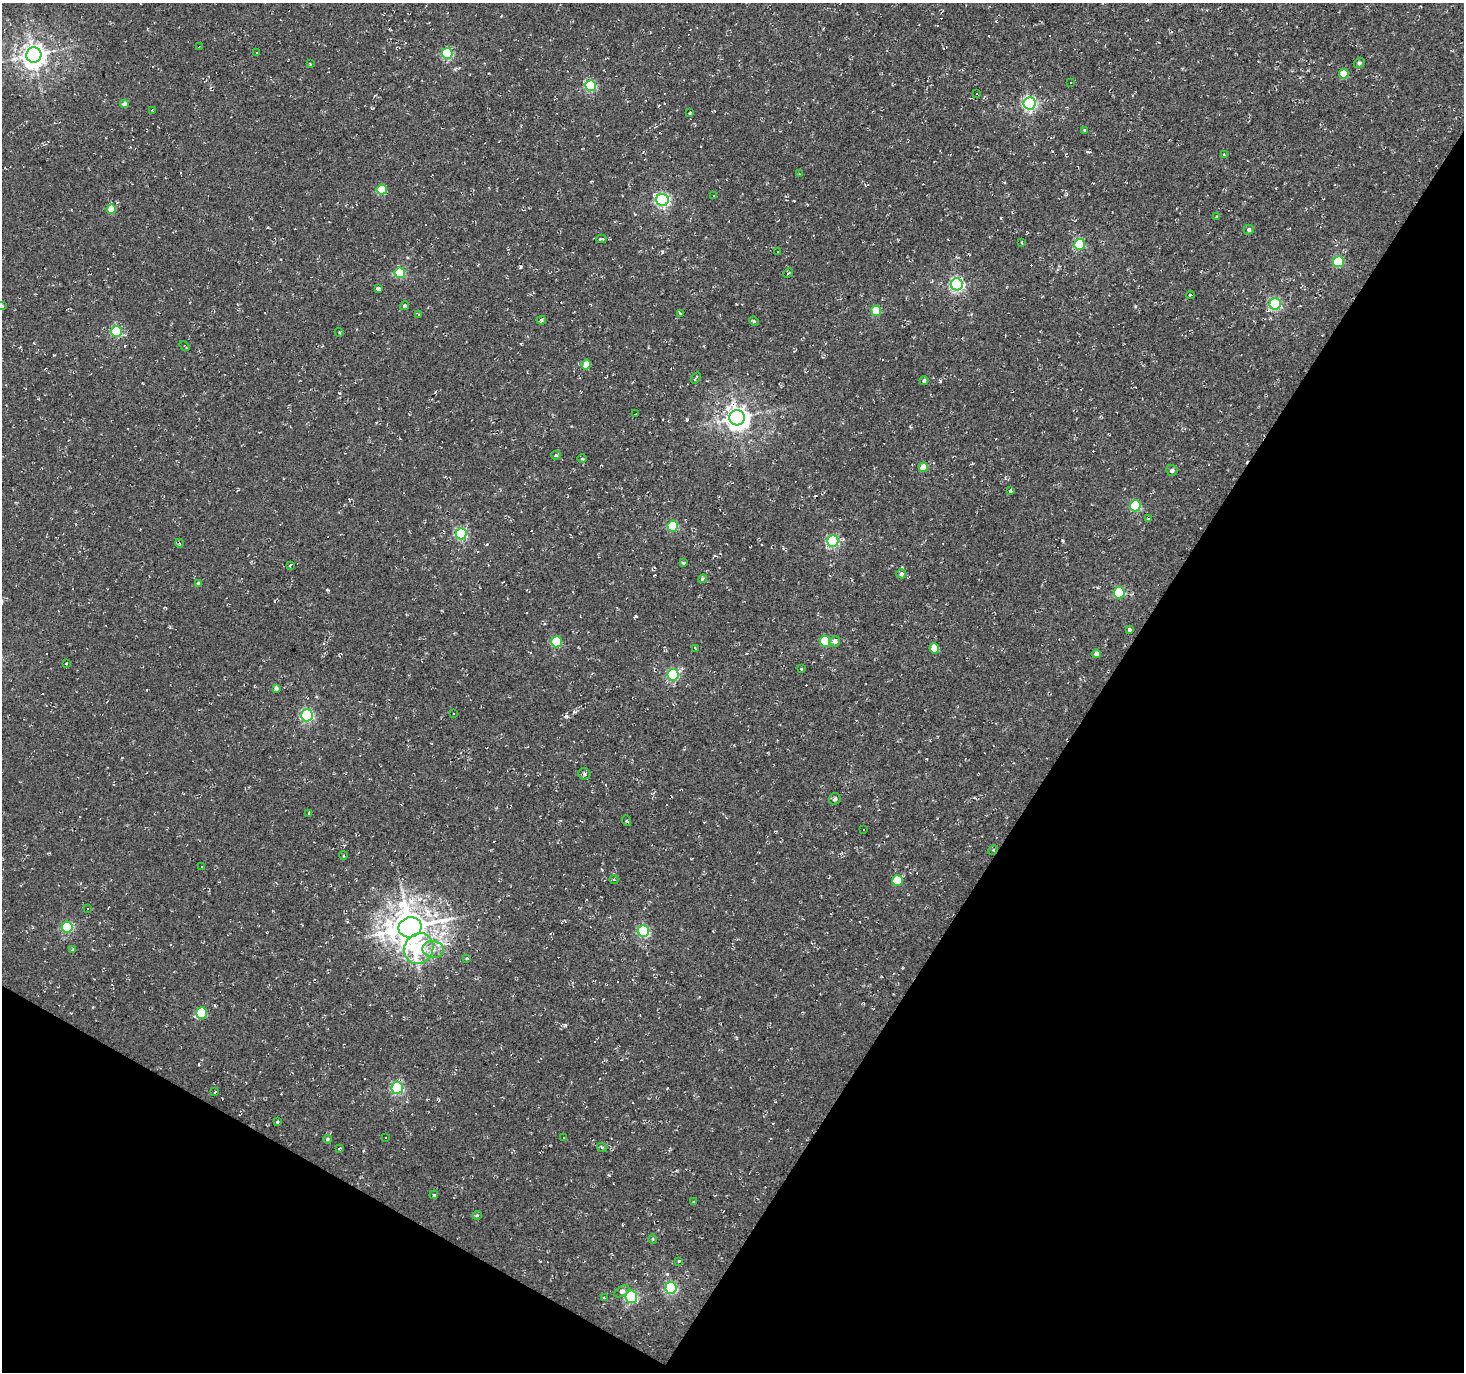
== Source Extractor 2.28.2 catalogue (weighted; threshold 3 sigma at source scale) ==
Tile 15 of 4 x 4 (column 3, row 4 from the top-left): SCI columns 2925-4386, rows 191-1560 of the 5853 x 5930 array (HDU 1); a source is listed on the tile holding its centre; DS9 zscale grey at full resolution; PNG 1466 x 1374 px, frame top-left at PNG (2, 3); each listed source drawn as its Kron ellipse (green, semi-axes under 4 px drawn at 4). Shown black and unused: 31% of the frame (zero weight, under 2 of 3 exposures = <1% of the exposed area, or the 3 px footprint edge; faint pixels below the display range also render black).
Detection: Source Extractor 2.28.2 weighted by HDU 2 'WHT'; one run over the whole footprint, this tile lists its part. Background -0.00138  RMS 0.0027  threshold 0.012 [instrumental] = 3 sigma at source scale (4.5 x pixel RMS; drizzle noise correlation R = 1.50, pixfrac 1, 0.0396/0.0396 arcsec/px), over >= 5 px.
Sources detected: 171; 56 cosmic-ray / hot-pixel residue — neither listed nor drawn; the other 115 listed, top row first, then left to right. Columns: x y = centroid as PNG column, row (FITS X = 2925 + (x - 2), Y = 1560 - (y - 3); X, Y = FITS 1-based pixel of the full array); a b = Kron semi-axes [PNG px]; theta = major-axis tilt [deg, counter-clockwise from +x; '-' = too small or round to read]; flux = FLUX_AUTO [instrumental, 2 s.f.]
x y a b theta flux
199 47 2 2 - 0.19
256 53 3 3 - 0.99
447 53 5 5 - 22
34 55 7 7 - 250
1359 63 5 5 - 0.74
310 64 3 2 - 0.25
1344 74 5 5 - 4.6
1071 82 3 2 - 0.5
591 86 5 5 - 23
977 94 2 2 - 0.2
1030 103 6 6 - 50
125 104 4 4 - 1.5
153 110 3 2 - 0.23
690 113 3 2 - 0.33
1084 130 3 3 - 0.25
1225 155 4 3 - 0.47
799 174 3 3 - 0.28
382 190 5 5 - 8.2
714 196 3 2 - 0.26
662 200 6 6 - 48
111 209 5 4 - 5.2
1216 217 4 3 - 0.21
1249 229 5 5 - 0.77
601 239 5 3 - 0.52
1022 242 4 2 - 0.21
1079 244 5 5 - 23
777 252 3 3 - 1.1
1338 262 5 5 - 18
400 273 5 5 - 16
788 273 5 2 - 0.22
957 284 6 6 - 54
378 289 4 3 - 0.56
1190 295 4 2 - 0.25
1275 304 6 5 - 33
2 306 3 3 - 0.31
404 306 4 3 - 0.4
876 311 5 5 - 7.5
680 314 3 3 - 0.67
419 315 3 3 - 0.63
541 320 5 4 - 0.58
754 321 5 4 - 0.4
117 331 5 5 - 21
339 332 4 3 - 0.25
184 346 6 3 -52 0.48
586 365 5 4 - 4.4
696 378 6 2 57 0.31
924 381 4 4 - 0.67
636 414 3 3 - 1.2
737 418 8 7 - 220
556 455 5 4 - 0.34
582 459 5 3 - 0.29
923 467 5 4 - 4.5
1172 470 5 5 - 0.82
1010 491 4 3 - 0.34
1135 506 5 5 - 22
1148 519 4 3 - 0.34
673 526 5 5 - 18
461 534 6 5 - 28
833 541 6 5 - 29
179 543 4 3 - 0.24
684 563 4 3 - 0.34
290 565 3 2 - 0.37
901 574 5 4 - 0.67
703 579 4 3 - 0.44
199 584 4 4 - 0.82
1119 593 5 5 - 18
1129 630 4 3 - 0.48
825 641 5 5 - 12
835 641 5 5 - 1.1
557 642 5 5 - 16
695 648 4 3 - 0.34
934 648 5 5 - 5
1096 654 4 4 - 1.5
66 663 3 3 - 0.43
801 669 3 3 - 0.23
673 675 6 5 - 25
276 688 4 4 - 0.67
454 713 3 3 - 1.7
307 715 6 5 - 39
584 774 6 5 - 0.63
835 799 6 5 - 0.7
309 813 4 3 - 0.27
627 821 5 3 - 0.3
864 830 2 2 - 0.31
993 850 5 4 - 0.28
343 855 4 3 - 0.27
202 867 3 3 - 0.45
614 880 4 3 - 0.24
898 881 5 5 - 7.5
87 908 3 3 - 1.5
67 927 6 5 - 25
410 927 12 10 12 650
643 931 6 5 - 27
419 949 16 14 58 21
433 949 10 8 -9 2.2
72 950 4 3 - 0.55
467 958 3 3 - 0.46
202 1013 6 5 - 13
397 1088 6 5 - 35
215 1092 2 2 - 0.17
277 1122 4 3 - 0.32
385 1138 3 2 - 0.3
564 1138 3 2 - 0.24
327 1139 4 3 - 0.37
602 1147 5 3 - 0.29
339 1148 3 3 - 0.31
434 1195 4 4 - 0.35
693 1202 4 2 - 0.25
477 1215 5 4 - 0.33
653 1239 5 4 - 0.31
679 1261 4 2 - 0.24
671 1288 6 6 - 34
622 1291 8 4 32 0.88
631 1297 6 6 - 33
604 1298 3 3 - 0.35
Isophote crosses this tile's border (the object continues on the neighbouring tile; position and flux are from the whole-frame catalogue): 1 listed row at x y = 2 306
Unlisted compact peaks at least as high as the median listed source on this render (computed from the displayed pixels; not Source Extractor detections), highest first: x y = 566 716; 940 381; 636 616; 565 1025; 662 252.